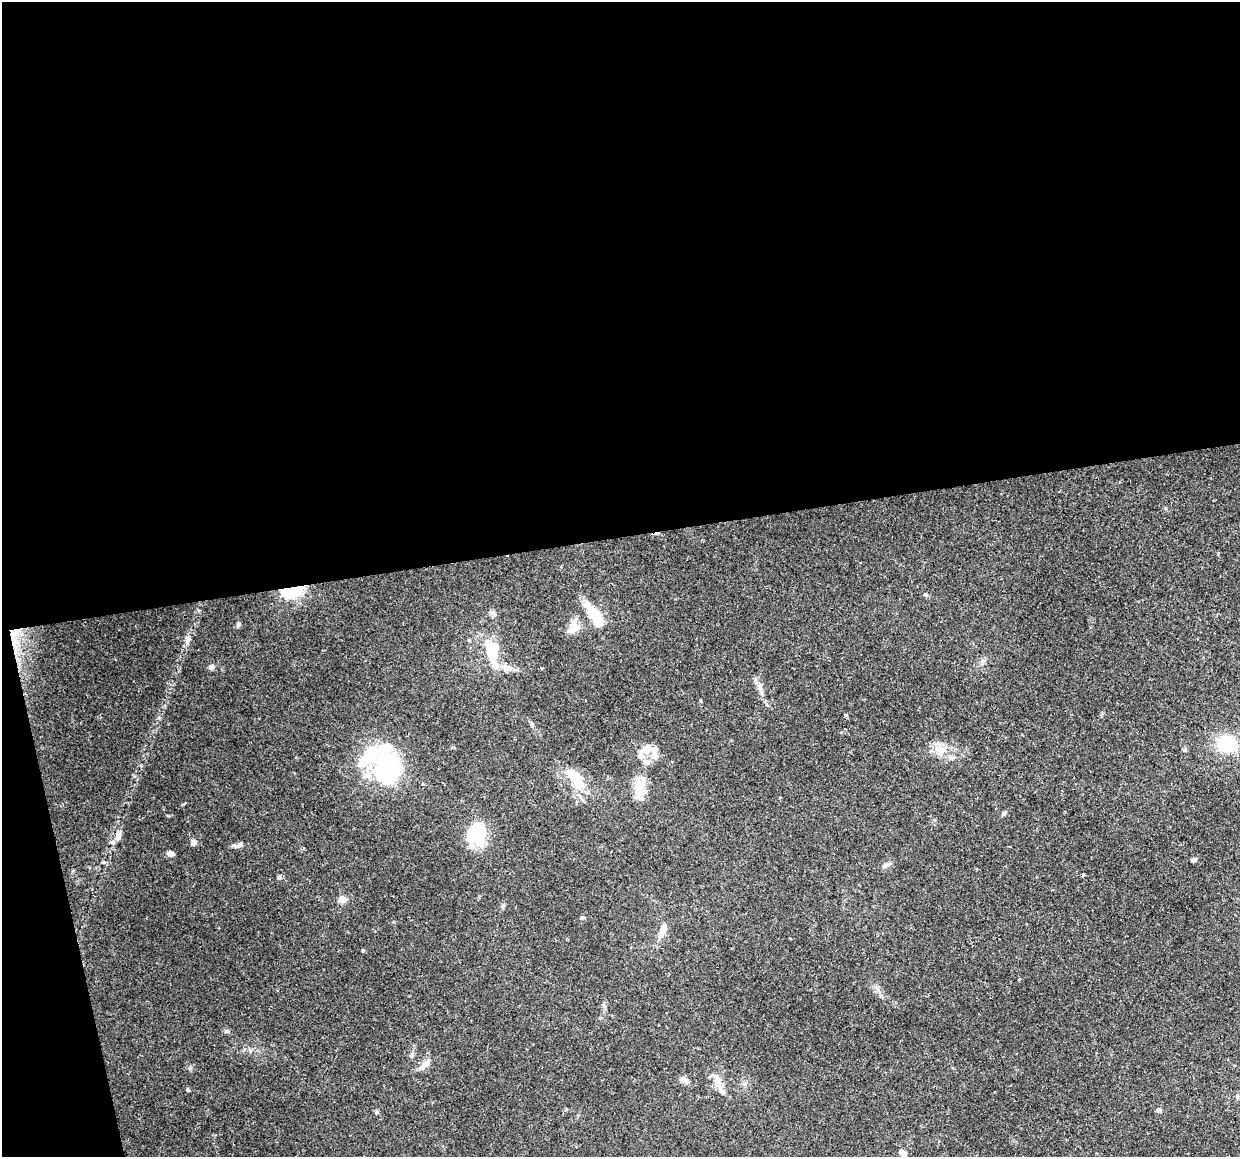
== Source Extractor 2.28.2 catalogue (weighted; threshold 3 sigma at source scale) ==
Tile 1 of 4 x 4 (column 1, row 1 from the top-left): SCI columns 1-1238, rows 3546-4700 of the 4950 x 4733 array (HDU 1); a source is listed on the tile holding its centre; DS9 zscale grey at full resolution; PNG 1242 x 1159 px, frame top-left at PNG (2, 2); no overlay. Shown black and unused: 49% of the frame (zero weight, under 2 of 3 exposures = <1% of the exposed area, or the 3 px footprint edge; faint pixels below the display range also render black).
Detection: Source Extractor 2.28.2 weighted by HDU 2 'WHT'; one run over the whole footprint, this tile lists its part. Background 0.15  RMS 0.0064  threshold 0.0286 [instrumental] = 3 sigma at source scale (4.5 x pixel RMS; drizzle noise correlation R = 1.50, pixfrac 1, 0.0396/0.0396 arcsec/px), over >= 5 px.
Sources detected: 55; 5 inside a brighter object's white glare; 2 cosmic-ray / hot-pixel residue — not listed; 5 inside a brighter listed object's ellipse — not listed separately; the other 43 listed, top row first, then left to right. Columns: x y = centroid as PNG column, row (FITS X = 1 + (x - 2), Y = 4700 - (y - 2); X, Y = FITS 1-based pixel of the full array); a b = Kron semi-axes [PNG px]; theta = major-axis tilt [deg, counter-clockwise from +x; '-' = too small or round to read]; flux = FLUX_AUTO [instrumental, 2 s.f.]
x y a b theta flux
292 591 17 10 9 46
926 595 6 4 -29 0.98
494 614 10 5 -33 1.8
595 616 28 10 -58 26
238 624 7 5 69 1.2
574 628 19 13 49 7.6
13 635 42 12 -86 20
187 642 11 4 58 2.4
491 648 18 16 -23 16
211 667 8 7 - 1.8
509 668 12 8 -16 4.2
846 715 5 4 - 0.8
1226 744 20 15 -10 33
647 748 17 11 15 7
940 750 17 15 -45 9.2
1184 750 5 5 - 1
646 762 9 8 - 3.3
386 768 42 28 -62 81
577 782 24 14 -48 15
639 788 28 14 84 12
1004 813 8 5 48 1.3
479 834 30 17 71 25
118 836 14 8 79 4.2
193 843 7 6 - 2.6
238 845 14 6 18 2.4
170 853 7 6 - 2.3
1194 860 5 4 - 1.6
887 865 14 4 27 1.9
279 877 5 5 - 1.6
342 899 10 9 - 3.6
583 917 7 3 0 0.8
662 931 22 8 66 6.8
363 951 4 3 - 0.91
227 1031 7 5 13 1.3
425 1065 22 7 43 5.5
684 1080 12 7 -25 3.4
717 1082 14 11 27 5.9
188 1090 5 5 - 0.97
722 1091 14 7 -54 3.5
1237 1096 7 4 -72 1.2
1159 1110 6 5 - 2
377 1112 5 5 - 1.3
902 1153 9 6 -43 3.4
Overlapping masked pixels (flux is a lower limit): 2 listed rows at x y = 292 591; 13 635
Isophote crosses this tile's border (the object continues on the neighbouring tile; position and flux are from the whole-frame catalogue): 1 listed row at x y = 1226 744
Unlisted compact peaks at least as high as the median listed source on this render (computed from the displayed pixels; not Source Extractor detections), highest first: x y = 190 1068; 103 862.